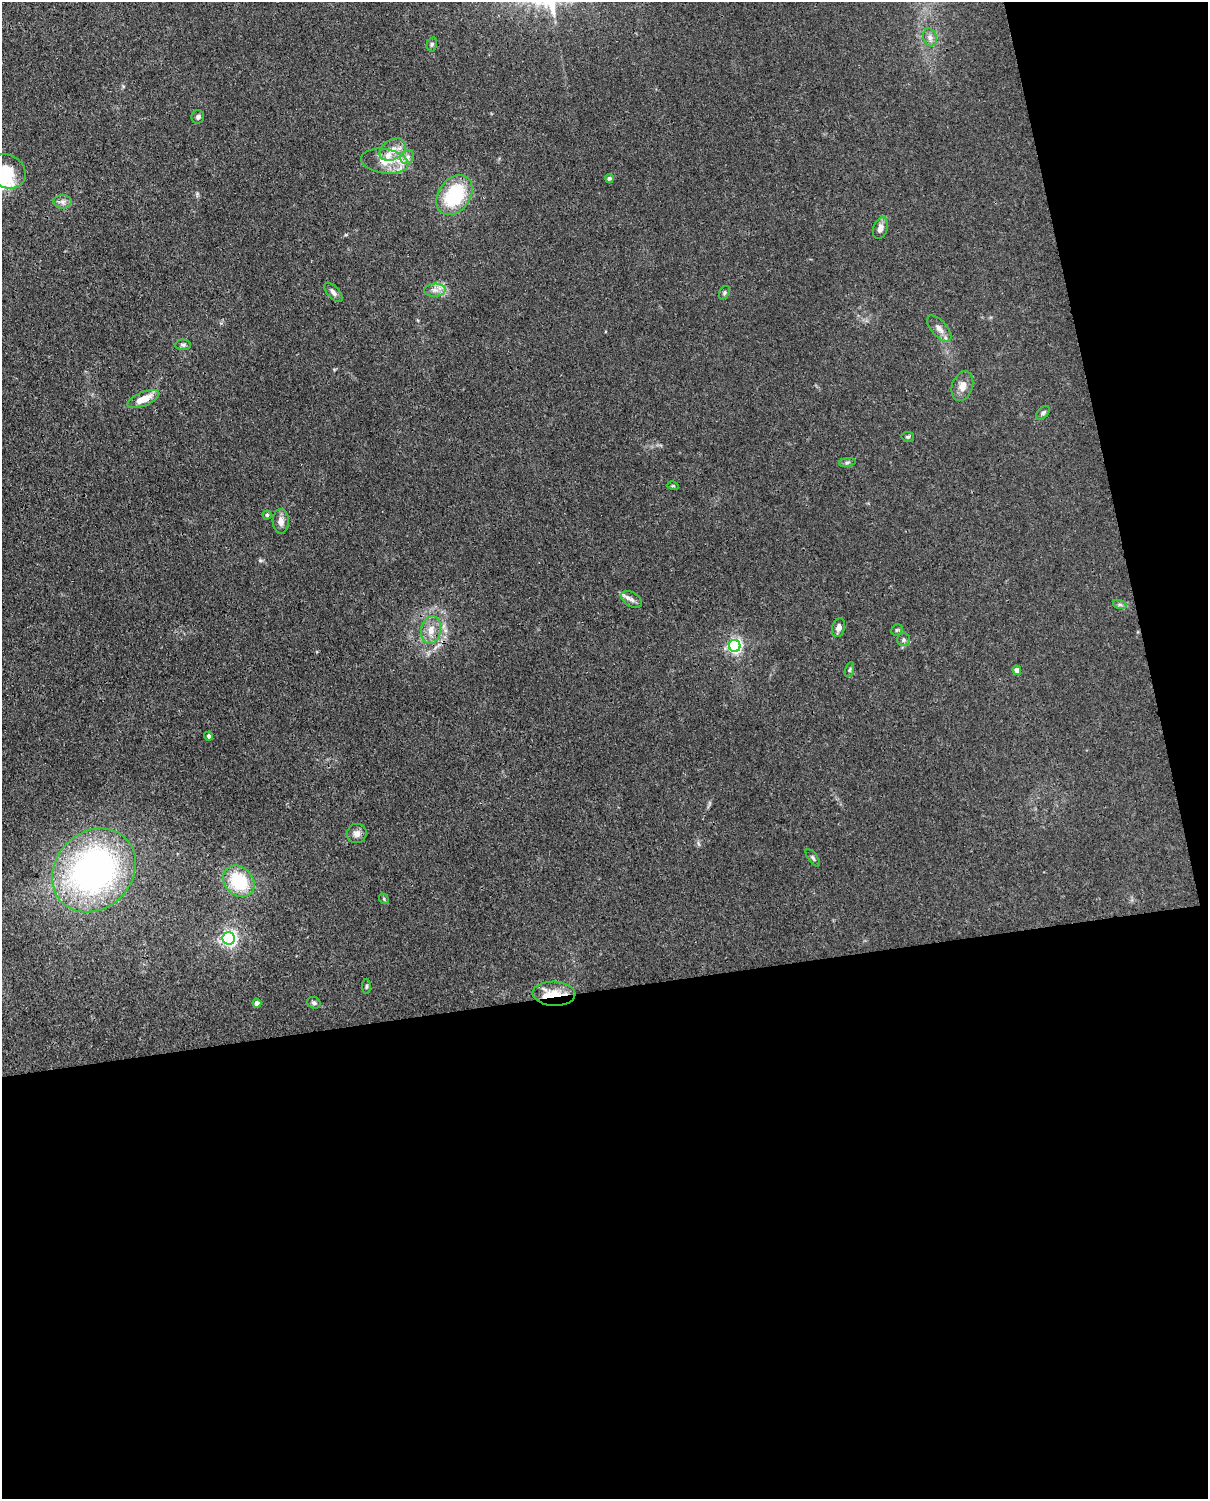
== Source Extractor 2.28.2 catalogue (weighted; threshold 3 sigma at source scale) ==
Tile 12 of 4 x 3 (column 4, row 3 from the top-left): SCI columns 3710-4915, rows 155-1651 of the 5004 x 4912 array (HDU 1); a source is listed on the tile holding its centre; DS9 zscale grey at full resolution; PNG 1210 x 1501 px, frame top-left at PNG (2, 2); each listed source drawn as its Kron ellipse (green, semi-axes under 4 px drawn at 4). Shown black and unused: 39% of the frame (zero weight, under 3 of 4 exposures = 7% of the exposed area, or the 3 px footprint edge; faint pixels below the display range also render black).
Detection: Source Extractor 2.28.2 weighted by HDU 2 'WHT'; one run over the whole footprint, this tile lists its part. Background 0.0294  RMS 0.0028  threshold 0.0124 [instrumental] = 3 sigma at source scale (4.5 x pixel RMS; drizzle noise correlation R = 1.50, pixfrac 1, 0.05/0.05 arcsec/px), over >= 5 px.
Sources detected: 47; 3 inside a brighter listed object's ellipse — not listed separately; the other 44 listed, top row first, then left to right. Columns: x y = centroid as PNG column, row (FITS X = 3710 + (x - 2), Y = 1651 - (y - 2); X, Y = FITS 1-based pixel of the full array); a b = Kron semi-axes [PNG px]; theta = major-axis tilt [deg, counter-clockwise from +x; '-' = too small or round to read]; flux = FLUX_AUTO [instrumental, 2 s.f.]
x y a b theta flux
930 37 9 6 -74 1.1
432 44 7 5 75 0.53
198 117 7 6 - 0.74
393 150 14 9 32 2.9
407 157 7 6 - 0.98
385 161 24 12 -8 5.2
8 171 19 16 -36 6.5
609 178 4 4 - 0.52
454 195 22 15 55 18
63 202 9 6 0 1.1
880 228 11 7 73 1.6
435 290 11 6 2 1.5
333 292 12 6 -48 1.1
724 293 7 5 60 0.48
939 329 16 7 -49 1.8
183 345 8 5 -3 0.59
962 386 15 10 71 2.4
143 399 17 7 22 3.9
1043 413 8 5 45 0.61
908 437 6 5 - 0.49
847 462 8 4 9 0.56
673 486 5 3 - 0.29
267 515 4 4 - 0.35
281 521 12 8 -89 1.9
632 600 11 7 -31 1.3
1120 605 7 4 -18 0.54
839 628 10 6 74 1.3
431 630 14 10 80 3
897 630 6 5 - 0.4
904 640 6 6 - 0.63
735 646 6 6 - 62
849 670 8 3 71 0.39
1017 670 5 4 - 1.8
208 736 4 3 - 0.81
357 833 10 9 - 1.4
813 858 10 4 -54 0.62
94 870 45 38 45 92
239 881 17 14 -45 14
384 899 6 4 -50 0.34
229 938 6 6 - 97
367 986 7 3 89 0.43
554 994 21 12 -3 5.3
257 1003 4 4 - 1.3
314 1003 7 5 -26 0.64
Overlapping masked pixels (flux is a lower limit): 1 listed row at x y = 554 994
Isophote crosses this tile's border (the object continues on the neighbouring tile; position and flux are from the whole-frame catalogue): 1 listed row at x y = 8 171